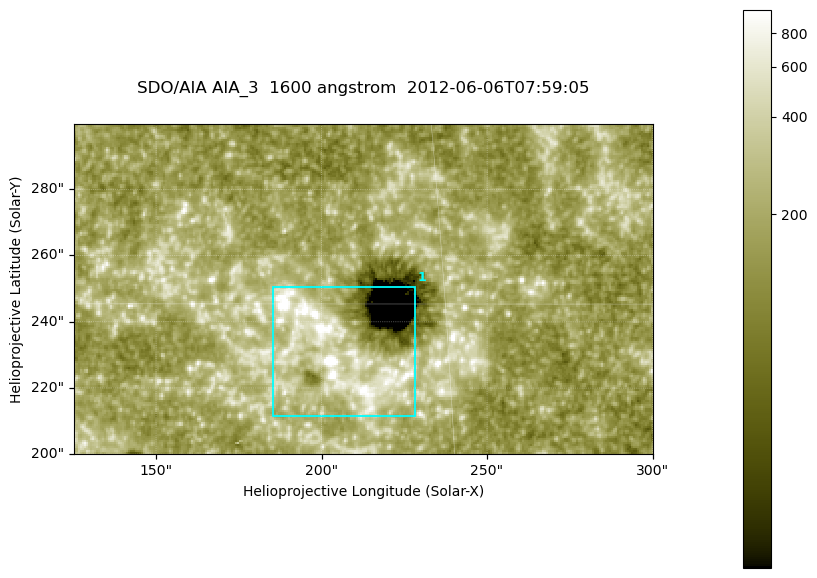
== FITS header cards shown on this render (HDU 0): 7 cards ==
TELESCOP= 'SDO/AIA '
INSTRUME= 'AIA_3   '
WAVELNTH=                 1600
WAVEUNIT= 'angstrom'
DATE-OBS= '2012-06-06T07:59:05.12'
CTYPE1  = 'HPLN-TAN'
CTYPE2  = 'HPLT-TAN'

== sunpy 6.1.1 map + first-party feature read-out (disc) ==
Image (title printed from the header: SDO/AIA AIA_3  1600 angstrom  2012-06-06T07:59:05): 287 x 164 px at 0.609 arcsec/px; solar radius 946 arcsec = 1552 px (partial field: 0.6% of the solar disc is inside the frame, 100% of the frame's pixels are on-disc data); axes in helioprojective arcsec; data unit not stated in the header (colour bar unlabelled)
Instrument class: DISC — disc imager (sunpy class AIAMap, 1600 A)
Bright regions (active regions / flare kernels): reference = the on-disc median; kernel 3 px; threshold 5 sigma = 340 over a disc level ~184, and >= 1.15x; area >= 47 px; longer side >= 3 px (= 1.8 arcsec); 1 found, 1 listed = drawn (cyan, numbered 1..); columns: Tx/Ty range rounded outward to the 2 arcsec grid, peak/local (2 s.f.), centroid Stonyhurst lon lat
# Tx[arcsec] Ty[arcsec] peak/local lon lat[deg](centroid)
1 184..228 210..252 8.5 +13 +14